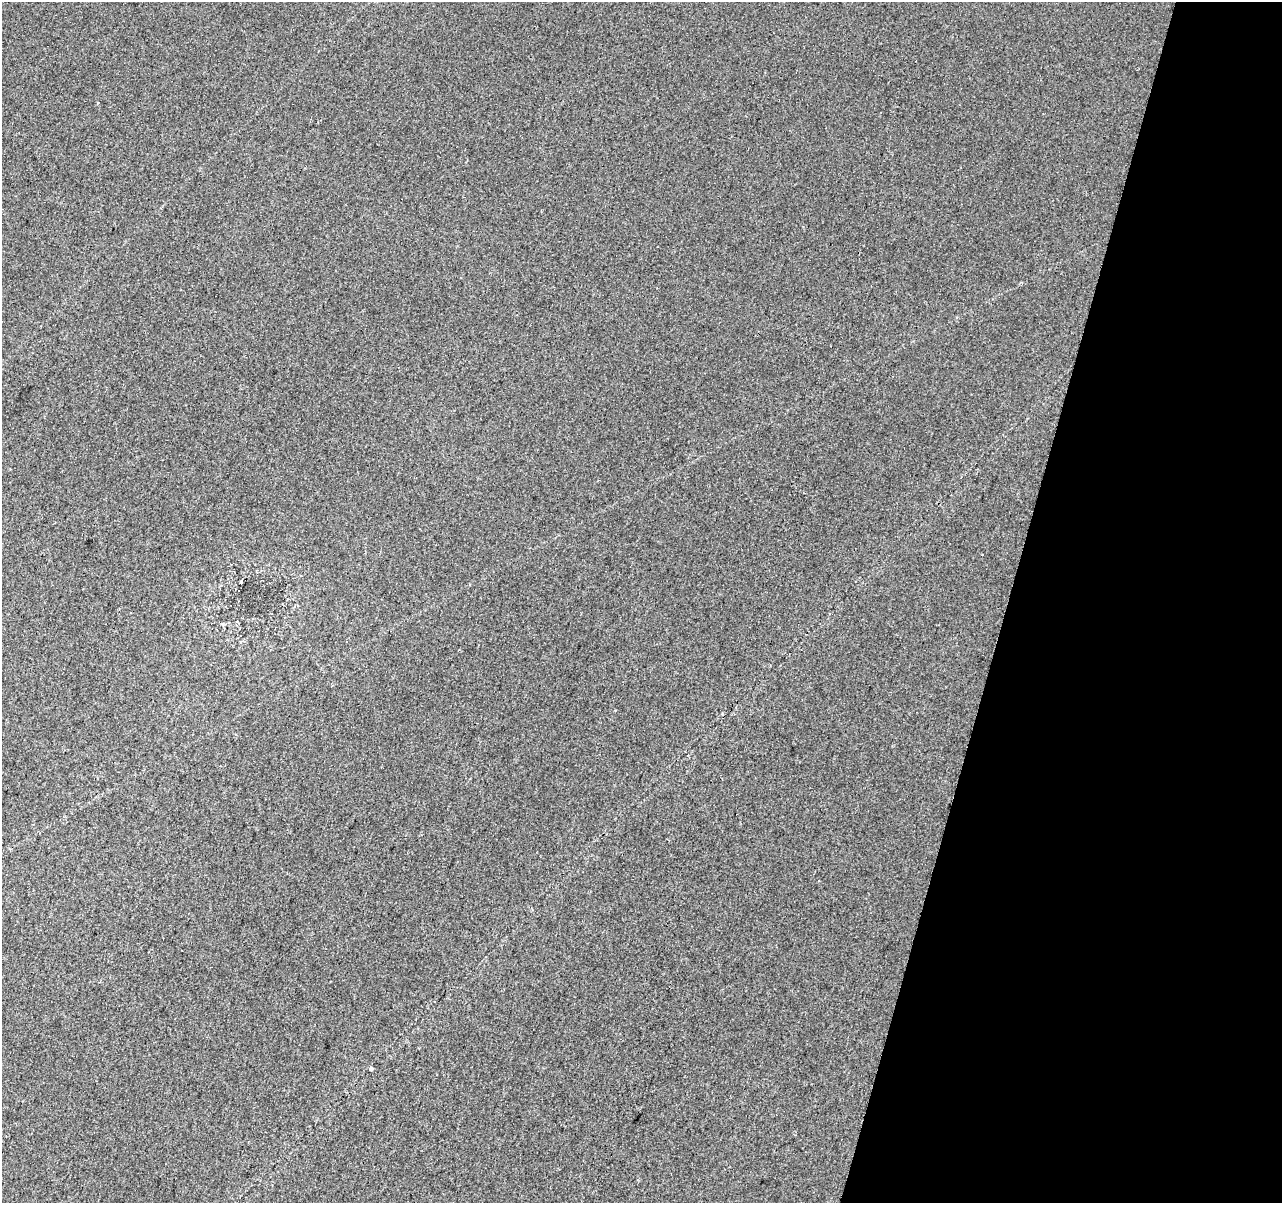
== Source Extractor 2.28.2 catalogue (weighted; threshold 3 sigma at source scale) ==
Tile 8 of 4 x 4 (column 4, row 2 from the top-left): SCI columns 3863-5142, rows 2729-3929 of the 5153 x 5395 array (HDU 1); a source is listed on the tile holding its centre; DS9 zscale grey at full resolution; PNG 1284 x 1205 px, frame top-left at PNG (2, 2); no overlay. Shown black and unused: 21% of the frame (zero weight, under 2 of 3 exposures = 2% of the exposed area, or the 3 px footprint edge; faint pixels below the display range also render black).
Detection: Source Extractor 2.28.2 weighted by HDU 2 'WHT'; one run over the whole footprint, this tile lists its part. Background 0.00743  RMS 0.007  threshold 0.0315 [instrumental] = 3 sigma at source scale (4.5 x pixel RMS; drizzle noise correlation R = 1.50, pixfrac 1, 0.0396/0.0396 arcsec/px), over >= 5 px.
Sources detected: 3; all 3 listed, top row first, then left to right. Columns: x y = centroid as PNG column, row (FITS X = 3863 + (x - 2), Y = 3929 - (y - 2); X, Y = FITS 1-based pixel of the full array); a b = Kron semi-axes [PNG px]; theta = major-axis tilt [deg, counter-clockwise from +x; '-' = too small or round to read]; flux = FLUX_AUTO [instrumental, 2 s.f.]
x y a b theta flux
241 581 3 2 - 0.77
819 881 3 2 - 0.82
371 1068 4 4 - 1.6